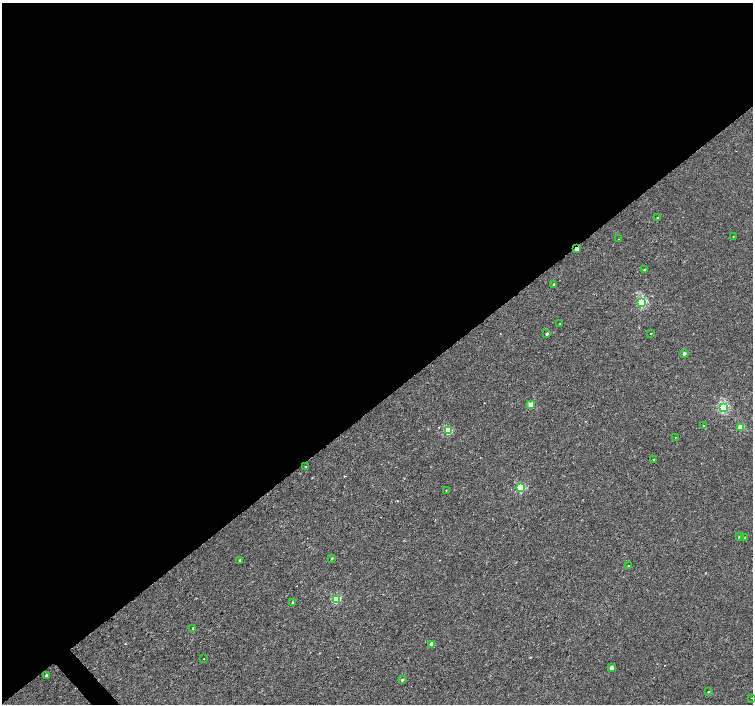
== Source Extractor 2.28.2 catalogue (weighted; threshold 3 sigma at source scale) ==
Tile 2 of 4 x 4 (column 2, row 1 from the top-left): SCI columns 1507-3007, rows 4418-5821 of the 6008 x 5965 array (HDU 1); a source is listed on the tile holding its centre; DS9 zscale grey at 2 x 2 block average (1 PNG px = mean of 2 x 2 image px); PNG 755 x 706 px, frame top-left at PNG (2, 3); each listed source drawn as its Kron ellipse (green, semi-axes under 4 px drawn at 4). Shown black and unused: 58% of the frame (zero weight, under 2 of 3 exposures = <1% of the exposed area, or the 3 px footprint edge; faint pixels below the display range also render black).
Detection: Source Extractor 2.28.2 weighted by HDU 2 'WHT'; one run over the whole footprint, this tile lists its part. Background 0.00282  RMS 0.0023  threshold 0.0105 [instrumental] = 3 sigma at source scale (4.5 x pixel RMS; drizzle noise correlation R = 1.50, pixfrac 1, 0.0396/0.0396 arcsec/px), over >= 5 px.
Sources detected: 37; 1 cosmic-ray / hot-pixel residue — neither listed nor drawn; the other 36 listed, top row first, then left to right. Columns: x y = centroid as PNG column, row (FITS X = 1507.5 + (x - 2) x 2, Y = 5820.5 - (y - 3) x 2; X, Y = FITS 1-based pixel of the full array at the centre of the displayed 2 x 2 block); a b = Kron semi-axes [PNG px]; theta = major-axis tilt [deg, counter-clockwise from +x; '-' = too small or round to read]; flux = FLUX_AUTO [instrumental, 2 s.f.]
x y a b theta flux
658 218 2 2 - 1.3
733 237 2 2 - 1.1
618 239 2 2 - 0.26
577 249 2 2 - 4.4
644 269 3 2 - 0.71
554 284 3 2 - 0.67
642 302 3 3 - 57
560 323 3 2 - 0.22
651 333 2 2 - 0.5
547 334 2 2 - 1.2
684 353 2 2 - 1.8
531 405 3 2 - 8.9
723 407 3 3 - 62
704 426 3 2 - 0.38
741 427 3 3 - 13
448 430 3 3 - 30
675 437 2 2 - 0.2
653 459 2 2 - 0.28
305 466 2 2 - 0.95
521 488 3 3 - 28
446 490 3 2 - 0.21
739 537 3 2 - 0.33
745 538 3 2 - 0.39
332 558 3 2 - 0.43
240 560 3 2 - 0.93
628 566 2 2 - 0.39
336 599 3 3 - 29
293 602 3 2 - 0.71
193 628 3 2 - 0.51
432 644 3 2 - 5.5
204 659 2 2 - 0.76
611 668 3 2 - 2.6
46 675 2 2 - 1.7
402 680 3 2 - 0.96
708 691 3 2 - 0.28
751 698 2 2 - 0.4
Overlapping masked pixels (flux is a lower limit): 1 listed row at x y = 577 249
Diffuse or blended objects may show on this block-average render without a row.